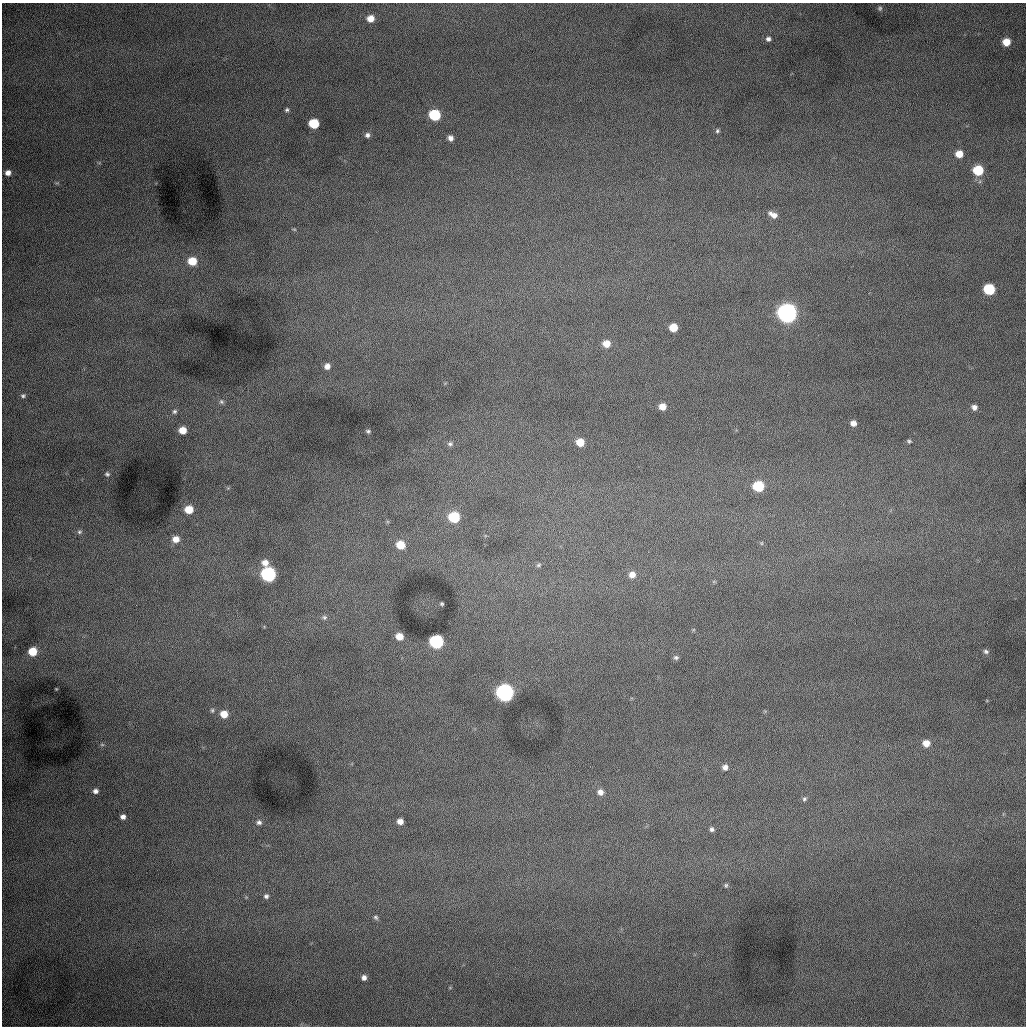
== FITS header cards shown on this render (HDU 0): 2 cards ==
NAXIS1  =                 1024 /fastest changing axis
NAXIS2  =                 1024 /next to fastest changing axis

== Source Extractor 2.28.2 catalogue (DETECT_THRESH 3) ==
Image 1024 x 1024 px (HDU 0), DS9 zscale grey, 1 PNG px = 1 image px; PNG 1028 x 1028 px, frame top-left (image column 1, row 1024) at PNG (2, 3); no overlay
Background 998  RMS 13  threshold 37.6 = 3 sigma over >= 5 px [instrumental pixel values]
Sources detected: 70; all 70 listed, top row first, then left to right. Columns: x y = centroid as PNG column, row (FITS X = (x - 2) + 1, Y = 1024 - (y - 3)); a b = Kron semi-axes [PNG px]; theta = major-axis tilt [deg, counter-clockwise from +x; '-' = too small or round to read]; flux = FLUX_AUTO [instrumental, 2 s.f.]
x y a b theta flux
880 8 6 6 - 1600
370 18 7 6 - 8800
768 39 7 6 - 2700
1006 42 7 7 - 13000
287 110 6 5 - 1600
435 115 7 7 - 59000
314 124 7 6 - 34000
717 131 6 5 - 1500
367 135 6 6 - 2600
450 138 6 5 - 3800
959 154 6 6 - 11000
978 170 7 6 - 41000
8 173 5 5 - 4400
773 215 11 6 -28 5700
294 229 6 4 -8 1200
192 261 8 7 - 18000
989 289 7 6 - 59000
787 313 9 8 - 750000
673 327 6 6 - 18000
606 344 7 6 - 10000
327 366 6 6 - 4700
23 396 6 5 - 1700
221 402 6 6 - 1800
662 406 6 6 - 8400
974 407 6 5 - 3800
174 411 7 6 - 2200
853 423 5 5 - 4700
183 430 6 6 - 12000
368 431 5 4 - 1300
909 441 6 4 -19 1400
580 442 7 6 - 14000
450 444 8 6 0 2400
107 474 6 5 - 1600
758 486 7 6 - 50000
228 488 5 5 - 990
189 509 7 7 - 15000
454 517 7 7 - 51000
79 532 7 6 - 2100
176 539 8 7 - 7800
762 543 6 4 90 790
401 545 7 7 - 18000
265 563 8 7 - 6300
539 565 7 5 40 1600
268 574 7 7 - 190000
632 575 7 7 - 6700
442 604 4 3 - 1100
324 617 8 6 -24 2400
399 636 7 6 - 9800
436 642 7 7 - 150000
33 651 7 7 - 20000
986 651 7 6 - 2200
676 657 7 5 -2 1800
56 689 2 2 - 610
505 692 8 7 - 460000
212 710 7 5 -77 1500
224 714 7 7 - 12000
926 743 7 7 - 8400
102 745 6 4 -1 1200
725 767 7 6 - 4100
95 791 6 6 - 3200
600 792 7 7 - 5000
804 799 6 5 - 1700
123 817 5 5 - 3400
400 821 5 5 - 5700
259 822 7 7 - 2800
712 829 6 5 - 2100
726 885 6 4 75 1300
266 896 7 7 - 2600
376 917 7 5 -37 1700
364 978 6 6 - 3500